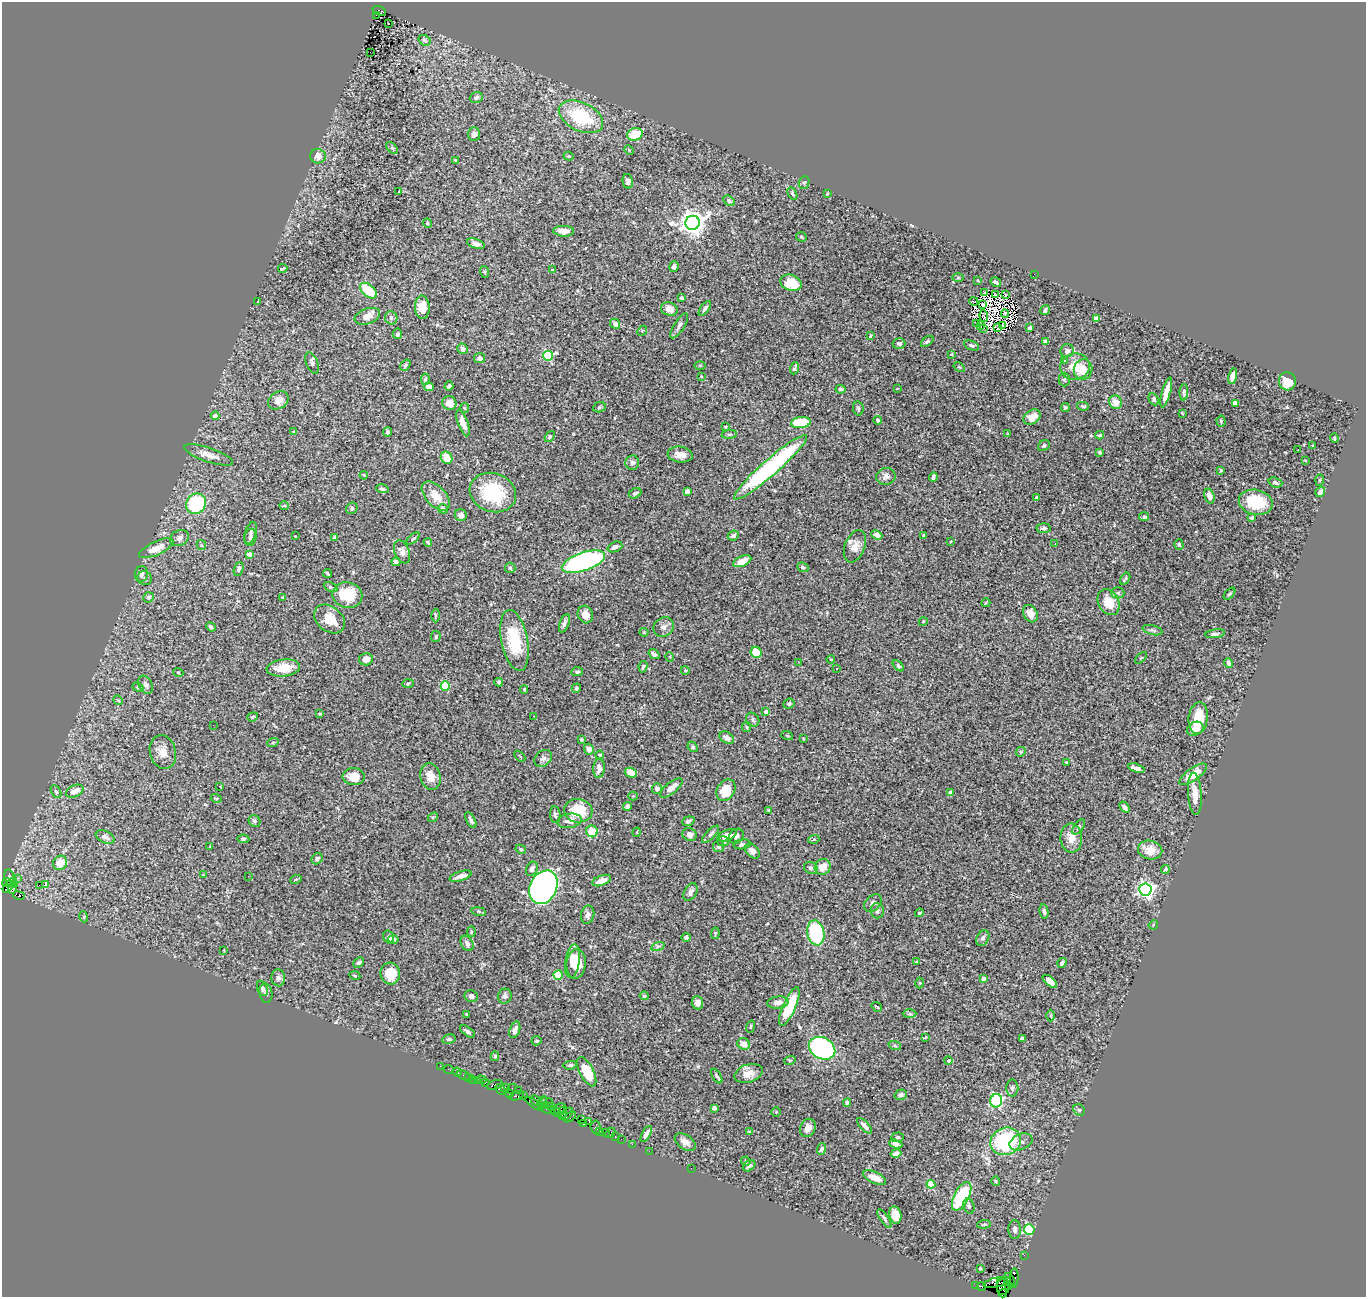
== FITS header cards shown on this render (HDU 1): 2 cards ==
NAXIS1  =                 1364
NAXIS2  =                 1295

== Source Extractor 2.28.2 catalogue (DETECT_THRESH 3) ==
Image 1364 x 1295 px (HDU 1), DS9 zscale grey, 1 PNG px = 1 image px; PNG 1368 x 1299 px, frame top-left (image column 1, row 1295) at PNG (2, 2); each listed source drawn as its Kron ellipse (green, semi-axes under 4 px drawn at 4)
Background 1.64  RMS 0.025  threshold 0.0756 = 3 sigma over >= 5 px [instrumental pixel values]
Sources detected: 456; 4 with non-positive FLUX_AUTO (blend fragments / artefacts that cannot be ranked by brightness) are neither listed nor drawn; the other 452 listed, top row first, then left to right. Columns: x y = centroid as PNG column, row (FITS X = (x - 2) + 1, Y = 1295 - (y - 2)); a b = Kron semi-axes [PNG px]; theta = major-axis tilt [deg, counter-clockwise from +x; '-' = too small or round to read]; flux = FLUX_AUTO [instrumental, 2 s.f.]
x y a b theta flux
379 11 7 4 -20 670
376 15 3 2 - 49
388 23 3 2 - 4.6
424 40 6 5 - 3.3
370 52 2 2 - 3.9
476 97 6 5 - 4.7
581 117 23 14 -26 100
474 134 7 6 - 8.5
635 134 8 6 20 42
392 148 7 4 -44 3
629 150 5 3 - 1.6
318 156 8 7 - 13
569 156 5 4 - 2.4
455 160 3 3 - 1.8
628 181 7 5 -79 5.8
804 182 6 5 - 2.8
399 191 3 2 - 1.4
792 194 6 4 -60 2.9
827 194 4 3 - 1.3
729 201 6 4 -33 3.5
427 223 5 4 - 2.8
693 223 7 7 - 1700
564 231 10 5 -3 13
801 237 5 5 - 2.1
476 244 9 4 -18 7.1
674 267 5 4 - 4.4
283 268 5 2 - 0.84
552 270 4 4 - 1.7
485 272 6 4 -71 1.8
1034 274 2 2 - 11
958 278 6 4 1 2.1
978 280 4 2 - 1.4
996 282 6 3 -33 5.1
791 283 11 8 -20 42
368 291 10 6 -40 50
985 292 3 2 - 1.9
996 295 3 2 - 1.7
1006 295 3 2 - 1
681 298 4 3 - 5.4
258 301 4 3 - 2.3
974 301 4 2 - 3.9
983 305 3 2 - 2
422 307 11 7 -86 28
705 308 8 4 54 4.8
669 309 8 6 -19 11
1045 310 5 3 - 3.5
1005 314 4 3 - 2.9
367 316 13 7 20 14
984 316 6 2 -84 1.7
391 318 6 6 - 6.4
1096 319 4 4 - 32
615 324 5 4 - 6.7
976 324 3 2 - 1.2
980 325 3 2 - 2.1
1002 325 4 2 - 1.5
679 326 14 5 58 6.4
998 327 3 2 - 1.3
983 328 3 2 - 2.4
1030 328 4 3 - 4
642 331 5 4 - 2.1
397 334 5 4 - 3.8
870 336 3 2 - 1.6
927 341 7 4 37 3
1046 341 4 4 - 5.8
899 344 6 5 - 5.2
972 345 8 4 -23 3.1
463 349 6 5 - 5.6
1067 351 7 6 - 8
951 354 4 3 - 1.2
548 356 5 5 - 140
480 358 5 5 - 8.1
1064 360 3 2 - 2.3
312 363 11 6 -69 5.5
405 365 6 4 54 3.5
700 366 5 3 - 1.5
959 367 6 4 -33 1.6
1075 367 15 13 10 31
794 368 6 2 69 2.7
1083 369 10 9 - 26
701 376 3 3 - 1.3
1233 376 8 4 77 12
425 379 6 4 81 3.5
1064 380 7 5 -90 3.1
1287 381 9 8 - 23
449 386 4 3 - 3.7
429 387 5 4 - 7.2
840 389 5 4 - 3
897 389 3 2 - 1.1
1166 392 15 4 75 20
1184 392 8 4 87 3.8
1154 399 6 5 - 3.7
278 400 11 8 33 14
1116 402 7 6 - 15
449 403 7 7 - 18
1235 403 4 4 - 5.9
1083 406 6 3 -13 2.6
599 407 6 5 - 2.5
1065 407 4 4 - 2.7
464 408 5 3 - 1.6
858 408 7 5 -79 3.4
1182 413 4 3 - 1.3
215 416 4 3 - 7.1
1032 417 9 6 31 16
878 420 4 4 - 3.2
1221 421 5 4 - 2.4
463 423 14 5 -71 16
801 423 10 5 6 68
725 427 3 3 - 2
294 432 4 3 - 2.6
387 432 4 3 - 2.6
1008 433 3 2 - 1
729 434 7 4 7 2.5
1100 435 4 3 - 2.8
550 437 6 4 51 2.3
1334 438 4 4 - 1.7
1044 446 6 5 - 3.1
1313 446 3 3 - 1.9
1298 449 4 3 - 19
1100 453 3 3 - 2.5
209 455 25 7 -19 16
680 455 12 8 -6 14
446 458 6 5 - 26
1305 460 4 2 - 1.1
632 463 7 7 - 5.3
770 467 48 8 41 300
1221 470 3 3 - 1.9
364 475 4 3 - 1.8
886 476 10 8 12 7.2
933 477 5 3 - 3.9
1319 480 5 3 - 1.9
1275 483 7 5 -19 4.6
383 489 6 4 -9 4.5
687 491 4 4 - 9.2
1320 492 5 4 - 4.6
493 493 24 19 -19 100
635 493 6 4 28 4
436 496 18 10 -47 27
1209 496 8 5 -72 8.2
1037 497 4 4 - 2.9
1256 502 17 12 -12 65
196 504 10 9 - 120
284 506 5 3 - 2
352 508 6 5 - 3.3
443 509 5 4 - 6.7
461 515 6 5 - 6
1144 517 5 4 - 4
1252 517 3 3 - 4
1043 528 7 5 4 4
251 533 11 5 74 5.8
877 535 6 4 -24 7.2
924 535 3 3 - 2.9
295 536 2 2 - 0.93
733 536 6 5 - 5
250 537 8 6 80 4.6
334 537 4 3 - 2.1
179 538 10 7 27 7.4
413 538 8 4 40 2.7
951 541 3 2 - 1.3
428 542 4 3 - 1.9
1055 543 3 2 - 1.5
1179 544 5 4 - 2.5
201 545 5 4 - 2
855 546 17 10 69 15
615 547 8 5 21 5.2
156 548 18 6 24 25
402 552 12 7 -67 8.4
249 554 4 4 - 18
742 561 9 5 24 21
396 562 4 4 - 4.7
583 562 22 9 19 330
803 567 6 4 -22 3.9
510 568 5 5 - 2.8
239 569 7 4 70 4.2
327 573 5 2 - 1.8
141 574 8 6 79 6.2
145 578 7 6 - 4.4
1125 579 6 3 58 2.6
331 587 7 4 -25 3.1
1118 593 6 5 - 3.7
1230 594 7 4 48 2.7
347 595 15 12 -10 49
148 597 5 5 - 4.1
283 597 3 3 - 1.9
1109 602 14 10 -62 30
986 603 4 3 - 2
1030 614 9 7 -60 13
435 615 7 3 -90 2.3
585 615 9 7 -66 12
329 619 17 12 -39 31
923 622 4 3 - 1.3
564 623 9 5 70 5.4
211 627 5 3 - 4
664 627 11 9 40 8.5
1153 630 10 4 -14 3.8
644 632 4 4 - 1.6
1215 634 10 4 9 5
436 637 5 5 - 2.7
514 640 31 13 -79 75
756 652 6 5 - 41
654 654 6 3 -33 6
670 657 5 3 - 1.3
1141 658 7 2 45 1.1
366 659 7 6 - 13
831 659 4 3 - 1.2
798 662 2 2 - 1.3
1228 663 5 3 - 4.6
898 666 7 4 -46 2.7
643 667 6 4 79 3.4
283 668 17 8 6 27
837 668 3 3 - 4.1
685 670 4 3 - 1.4
178 672 5 3 - 1.5
577 672 6 4 8 3.3
499 682 4 3 - 3.1
408 683 6 4 4 1.8
146 685 9 6 -65 5.5
445 686 4 4 - 110
138 687 6 4 -22 3
576 688 5 4 - 2.7
524 689 4 3 - 1.5
118 700 5 4 - 1.9
789 704 6 4 25 2.7
766 712 4 3 - 7.1
320 714 4 3 - 2
533 716 2 2 - 6
253 717 5 4 - 2.1
1198 718 16 9 83 43
753 720 7 6 - 4.2
213 725 2 2 - 2
747 727 5 4 - 1.9
1195 729 8 6 26 16
787 735 6 3 -19 1.9
727 738 8 5 -34 9.8
581 739 3 3 - 2.2
803 739 4 2 - 1.4
273 742 6 3 19 1.9
693 747 6 4 -50 2.4
589 749 5 5 - 7.7
163 752 17 13 -75 18
1021 752 5 4 - 2.2
600 755 4 4 - 2.5
520 756 6 2 -46 1.4
543 758 9 7 40 5.8
1066 762 3 2 - 1.3
599 768 9 5 87 10
1136 768 8 4 -17 14
631 773 6 4 -16 21
1193 774 16 6 35 28
354 777 11 8 -3 23
430 777 13 10 -74 19
220 786 2 2 - 1.1
671 788 13 5 38 15
657 789 5 5 - 8
726 790 11 8 56 34
75 791 9 5 26 14
56 792 7 4 -62 3.2
951 792 4 4 - 6.2
1195 794 21 7 -86 21
633 796 4 4 - 1.5
216 798 5 3 - 1.6
627 806 4 4 - 6.5
1125 807 6 3 -52 5.2
769 810 3 3 - 1.6
578 811 14 11 -6 51
555 815 8 5 -85 3.3
433 817 5 4 - 2
471 820 9 3 -62 4.1
255 821 6 5 - 3.5
569 821 12 7 10 12
688 821 6 4 20 4.6
1079 827 8 4 53 2.8
592 831 6 5 - 32
637 832 5 3 - 1.2
711 834 11 4 45 4.1
690 835 7 6 - 6.7
727 835 10 5 21 18
736 836 8 7 - 5.5
105 837 10 6 -24 8.7
1071 838 15 11 -89 19
243 839 6 4 -5 3.3
814 839 5 3 - 1.9
723 841 5 5 - 4.6
742 844 8 5 9 4.2
718 846 6 5 - 3.1
210 847 3 3 - 1.5
521 849 5 4 - 3.3
1150 850 12 9 -11 23
752 851 9 6 -47 7.4
317 859 6 5 - 5.3
60 863 7 6 - 25
823 867 8 7 - 19
811 868 7 5 -30 4
532 869 7 5 62 5.5
1165 870 4 4 - 2.9
203 875 3 3 - 1.1
248 876 2 2 - 2.4
460 876 11 4 18 8.5
9 877 8 5 -80 330
18 878 2 2 - 52
296 879 6 3 19 2.1
602 881 9 5 20 13
7 882 4 3 - 81
10 885 9 4 48 880
15 885 3 3 - 76
39 885 2 2 - 420
46 885 3 3 - 17
543 887 17 13 63 600
12 889 5 3 - 330
1145 890 6 6 - 590
690 892 9 6 60 7.2
19 895 6 3 -11 240
873 903 10 7 43 7.5
479 911 7 3 -9 2.2
877 911 7 6 - 5
1044 911 7 3 -80 3.3
919 913 4 3 - 2.5
588 915 9 6 77 7.3
84 917 5 3 - 1.8
1153 925 5 4 - 1.8
471 932 5 3 - 2
715 933 6 4 83 1.9
816 933 12 8 -79 140
389 937 6 5 - 8
686 937 5 4 - 3.3
983 938 8 6 62 4.5
393 939 5 4 - 2.9
467 943 8 5 -59 7.1
658 946 7 4 19 3.2
224 950 3 2 - 1.3
572 961 17 7 82 21
359 962 6 4 42 3.5
917 962 4 3 - 2.4
1062 963 5 3 - 4.6
576 964 15 9 83 33
390 974 11 10 - 37
355 975 5 3 - 1.8
558 975 5 5 - 57
278 978 8 7 - 5.4
983 978 4 4 - 6.3
1050 981 8 4 -40 14
920 983 5 3 - 1.5
262 988 8 5 -68 3.7
266 993 10 6 -79 4.9
471 996 7 6 - 5.9
505 996 7 7 - 6.6
644 996 4 4 - 2.6
697 1003 6 5 - 6.7
778 1003 11 6 6 10
789 1007 21 6 66 65
877 1007 6 3 -35 1.7
466 1014 4 3 - 1.5
910 1014 7 3 0 2.2
1051 1016 6 3 -89 1.6
750 1027 6 3 71 1.6
515 1030 9 5 71 7.6
467 1032 8 4 -36 4.5
925 1037 4 3 - 2.2
1022 1038 4 3 - 5.7
449 1039 7 4 11 3.5
536 1041 5 4 - 2.8
744 1044 6 5 - 14
895 1046 6 4 -20 3
822 1048 14 10 -27 230
495 1056 5 4 - 2.5
790 1060 6 3 18 1.9
948 1060 4 4 - 68
570 1065 6 4 9 3
440 1066 2 2 - 21
449 1069 5 2 - 21
457 1072 4 2 - 14
587 1072 16 7 -63 49
749 1073 14 9 17 16
464 1075 7 2 -24 37
717 1076 8 3 -58 4.1
468 1077 2 2 - 32
473 1079 3 2 - 33
482 1080 5 2 - 28
477 1081 3 2 - 90
486 1082 3 3 - 31
495 1085 8 4 17 760
505 1088 4 3 - 120
1012 1088 8 6 -90 4.8
511 1089 5 2 - 64
501 1090 6 4 -45 220
519 1090 4 2 - 120
510 1094 4 3 - 100
901 1095 6 5 - 5.7
516 1096 7 4 16 200
524 1096 2 2 - 55
536 1101 6 4 -44 180
996 1101 7 6 - 270
542 1102 7 3 69 150
547 1102 6 3 -15 260
847 1103 4 4 - 4.3
534 1104 10 2 -35 250
546 1105 3 3 - 160
551 1106 3 3 - 82
714 1108 4 4 - 4.9
547 1109 8 2 -19 330
561 1109 6 5 - 220
1079 1110 6 5 - 2.9
556 1112 6 3 -45 240
563 1112 5 4 - 230
776 1112 4 4 - 1.6
566 1114 8 4 39 300
570 1117 7 3 38 90
581 1120 2 2 - 26
589 1121 4 3 - 130
584 1124 3 3 - 98
865 1126 10 4 -46 6.8
596 1127 7 5 -86 110
808 1128 9 7 66 12
600 1131 3 2 - 38
749 1131 3 3 - 1.3
605 1132 3 2 - 56
610 1133 5 2 - 140
646 1134 9 4 62 8.3
615 1137 3 2 - 77
897 1137 6 4 5 2.7
621 1139 2 2 - 42
1006 1141 15 13 23 140
685 1142 12 7 -36 13
1021 1142 12 7 23 8.3
632 1144 2 2 - 26
896 1144 7 4 -20 8.1
821 1149 6 4 71 3.7
649 1151 2 2 - 20
896 1153 5 4 - 7.5
746 1161 5 4 - 2
749 1166 7 5 36 4.9
691 1168 2 2 - 2.2
874 1178 12 5 -24 14
996 1181 5 4 - 2
931 1184 4 4 - 53
962 1196 15 7 63 120
969 1206 8 5 -75 3.6
895 1215 9 6 -78 21
884 1219 11 4 -56 3.8
984 1224 7 4 5 2.8
1015 1230 9 6 -87 5.5
1029 1230 5 5 - 180
1024 1255 2 2 - 23
980 1268 3 3 - 1.7
1014 1278 10 3 88 290
1009 1280 7 5 -65 210
997 1282 13 4 12 810
1001 1282 3 3 - 640
976 1285 2 2 - 16
1008 1285 3 2 - 49
981 1287 4 3 - 81
1003 1287 8 6 84 1700
1003 1293 4 3 - 140
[4 non-positive-flux detections neither listed nor drawn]